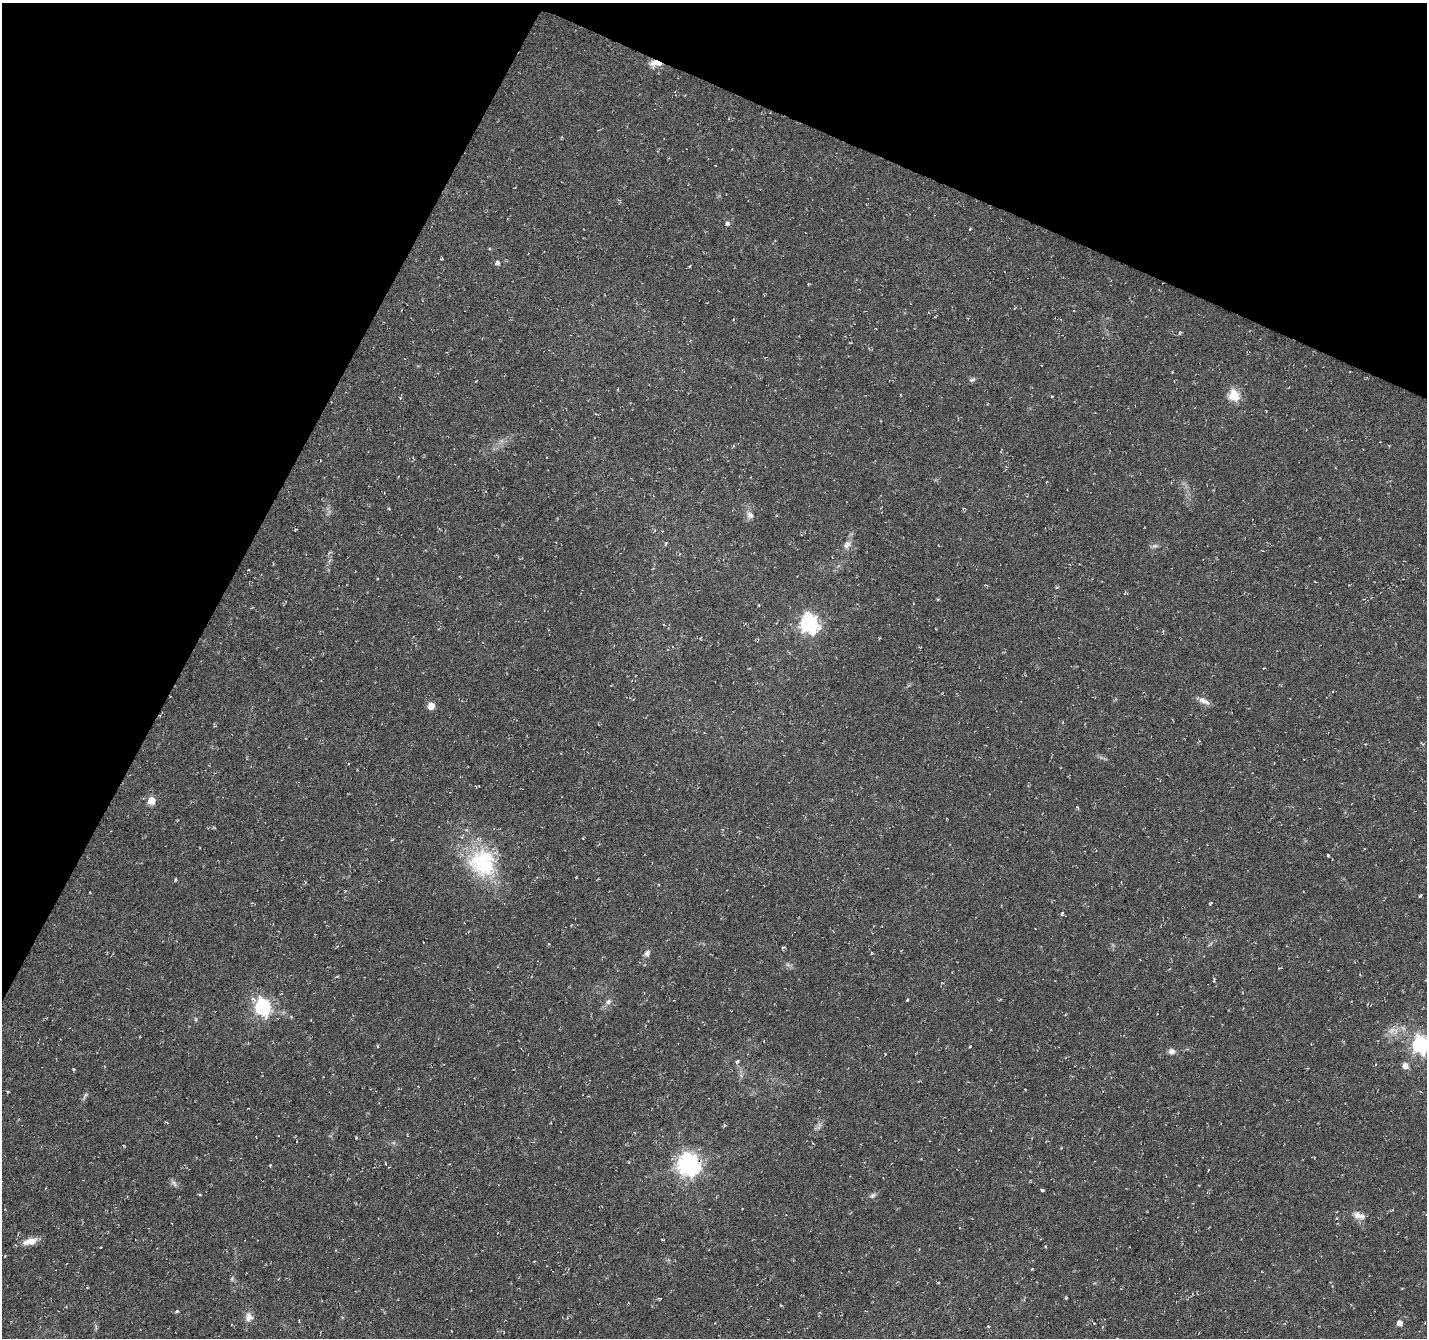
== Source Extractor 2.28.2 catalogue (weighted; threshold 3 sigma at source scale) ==
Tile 2 of 4 x 4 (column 2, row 1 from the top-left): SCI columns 1426-2850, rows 4212-5547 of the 5707 x 5815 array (HDU 1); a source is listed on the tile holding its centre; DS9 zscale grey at full resolution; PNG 1429 x 1340 px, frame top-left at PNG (2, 3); no overlay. Shown black and unused: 24% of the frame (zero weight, under 3 of 6 exposures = <1% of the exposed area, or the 3 px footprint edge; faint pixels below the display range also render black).
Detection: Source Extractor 2.28.2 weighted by HDU 2 'WHT'; one run over the whole footprint, this tile lists its part. Background 0.00531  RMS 0.004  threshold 0.0163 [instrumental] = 3 sigma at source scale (4.09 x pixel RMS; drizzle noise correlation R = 1.36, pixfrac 0.8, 0.0396/0.0396 arcsec/px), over >= 5 px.
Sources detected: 79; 1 too faint to see at this stretch — not listed; the other 78 listed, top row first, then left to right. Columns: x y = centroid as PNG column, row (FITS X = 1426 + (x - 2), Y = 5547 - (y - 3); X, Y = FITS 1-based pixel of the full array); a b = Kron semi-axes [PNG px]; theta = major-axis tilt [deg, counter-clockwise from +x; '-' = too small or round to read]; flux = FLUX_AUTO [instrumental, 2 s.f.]
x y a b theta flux
657 63 9 5 1 12
727 223 6 6 - 0.91
970 229 4 2 - 0.31
441 259 4 2 - 0.33
497 263 5 5 - 1.2
690 266 4 3 - 0.36
808 284 3 3 - 0.3
1180 332 4 4 - 0.53
972 380 9 5 20 0.86
1234 396 6 5 - 29
400 398 4 4 - 0.39
1266 411 3 2 - 0.22
750 515 10 8 -67 1.9
295 529 4 3 - 0.41
666 544 6 3 81 0.42
847 544 12 9 38 2.3
1155 546 9 5 -5 0.95
522 558 3 3 - 0.28
248 570 3 2 - 0.24
1057 587 4 3 - 0.45
1125 593 5 3 - 0.39
809 624 8 7 - 150
1264 668 3 2 - 0.29
1204 701 17 7 -29 2.3
431 706 5 5 - 5.8
349 763 3 2 - 0.33
151 801 5 5 - 8.3
1078 807 6 2 -68 0.34
722 829 4 2 - 0.25
392 840 5 3 - 0.29
1328 855 3 3 - 0.58
483 863 40 36 -58 31
576 877 3 2 - 0.31
176 880 4 3 - 0.57
658 885 3 2 - 0.27
1420 896 5 3 - 0.42
1211 903 5 3 - 0.49
1062 913 5 4 - 0.74
784 947 5 3 - 0.58
647 953 9 7 60 1.4
1214 979 8 2 -80 0.46
907 1000 4 3 - 0.42
608 1002 8 7 - 1.3
262 1007 7 6 - 95
196 1019 6 4 -83 0.56
1393 1031 18 10 -7 3.8
1420 1045 7 7 - 120
970 1046 4 2 - 0.27
1171 1051 7 6 - 1.9
885 1054 3 2 - 0.27
737 1061 6 4 41 0.7
1405 1066 8 7 - 2.1
73 1069 3 3 - 0.52
8 1092 3 3 - 0.38
85 1096 11 3 62 0.81
356 1138 4 3 - 0.31
1314 1158 3 2 - 0.2
689 1164 8 7 - 270
270 1166 3 3 - 0.34
1208 1170 4 2 - 0.24
1030 1181 4 2 - 0.25
174 1183 11 6 -53 1.2
1042 1190 4 2 - 0.55
872 1195 10 6 31 1.1
1337 1211 3 2 - 0.24
1359 1215 18 9 -19 3
30 1241 20 8 14 4
101 1247 3 2 - 0.24
5 1256 4 3 - 0.38
1032 1269 3 3 - 0.32
232 1279 8 3 85 0.54
659 1298 5 3 - 0.48
1066 1298 4 3 - 0.42
177 1311 5 4 - 0.54
249 1317 13 10 87 2.5
715 1323 2 2 - 0.23
1399 1323 6 6 - 1.9
988 1326 4 3 - 0.46
Overlapping masked pixels (flux is a lower limit): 1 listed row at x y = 657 63
Isophote crosses this tile's border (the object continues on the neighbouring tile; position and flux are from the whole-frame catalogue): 1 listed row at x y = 1420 1045